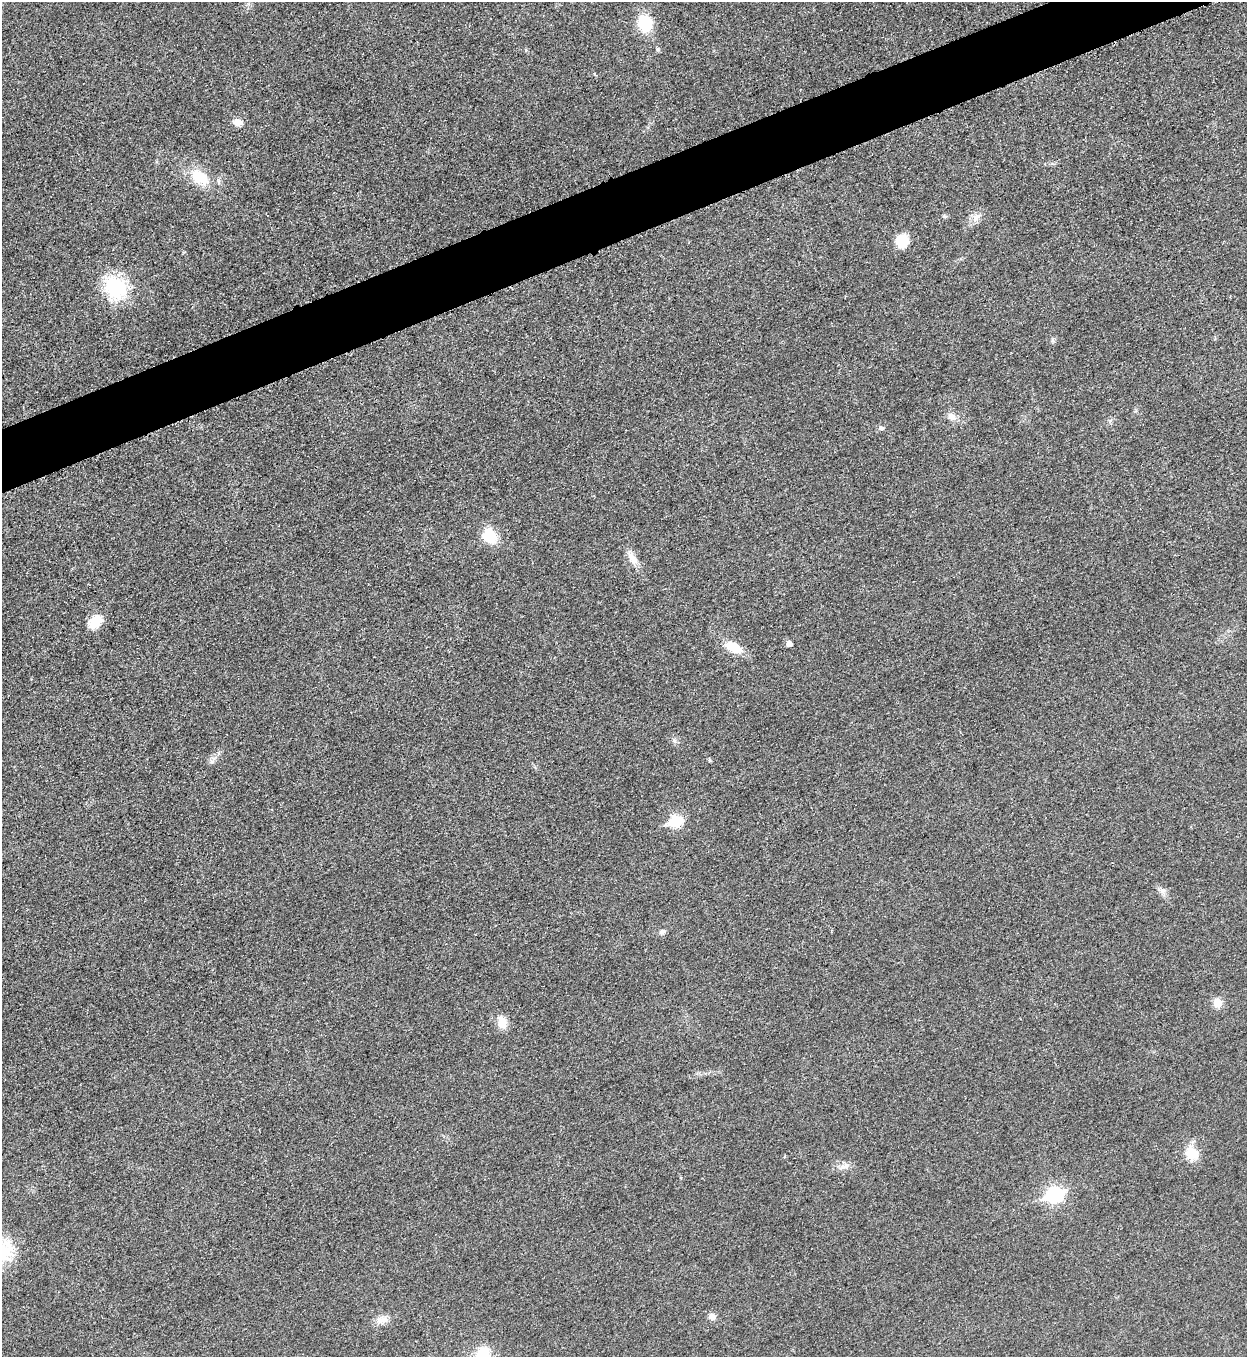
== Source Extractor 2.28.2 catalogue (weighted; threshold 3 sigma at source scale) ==
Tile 10 of 4 x 4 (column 2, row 3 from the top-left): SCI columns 1533-2777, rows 1365-2719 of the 5428 x 5441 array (HDU 1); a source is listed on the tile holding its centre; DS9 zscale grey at full resolution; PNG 1249 x 1359 px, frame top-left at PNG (2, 2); no overlay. Shown black and unused: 4% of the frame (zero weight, under 3 of 5 exposures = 1% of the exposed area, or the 3 px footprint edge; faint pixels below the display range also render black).
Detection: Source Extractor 2.28.2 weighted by HDU 2 'WHT'; one run over the whole footprint, this tile lists its part. Background 0.0229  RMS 0.0048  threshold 0.0216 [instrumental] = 3 sigma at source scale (4.5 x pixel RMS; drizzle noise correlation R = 1.50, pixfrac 1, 0.05/0.05 arcsec/px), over >= 5 px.
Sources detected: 27; all 27 listed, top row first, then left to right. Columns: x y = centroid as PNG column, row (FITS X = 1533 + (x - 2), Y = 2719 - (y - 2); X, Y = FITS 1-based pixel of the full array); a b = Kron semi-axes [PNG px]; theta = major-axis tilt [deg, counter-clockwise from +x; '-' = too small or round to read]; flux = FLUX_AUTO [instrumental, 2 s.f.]
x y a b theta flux
645 23 17 13 -75 19
238 122 12 8 -10 3.4
200 177 28 17 -39 14
945 216 6 5 - 0.86
976 217 14 8 54 3.6
902 241 15 14 - 9.2
115 287 22 20 -47 36
1053 340 6 5 - 0.93
951 417 13 9 -46 3.4
881 428 8 6 0 1.3
490 536 20 16 -55 11
632 558 21 9 -52 4.8
95 622 17 12 49 8.8
789 644 5 5 - 2.9
733 647 22 12 -27 9.4
710 760 6 4 90 0.55
212 761 6 6 - 1.3
676 822 7 6 - 38
662 932 8 7 - 1.5
1217 1003 10 9 - 5.3
502 1023 16 9 -76 6
1193 1154 15 13 -40 9.6
844 1166 15 7 26 2.9
1054 1195 8 7 - 110
2 1251 32 27 18 23
712 1316 9 8 - 2.5
382 1320 16 10 16 4.3
Isophote crosses this tile's border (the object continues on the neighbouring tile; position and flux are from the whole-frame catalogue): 1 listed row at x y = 2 1251
Unlisted compact peaks at least as high as the median listed source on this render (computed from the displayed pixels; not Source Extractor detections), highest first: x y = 674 740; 1163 890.